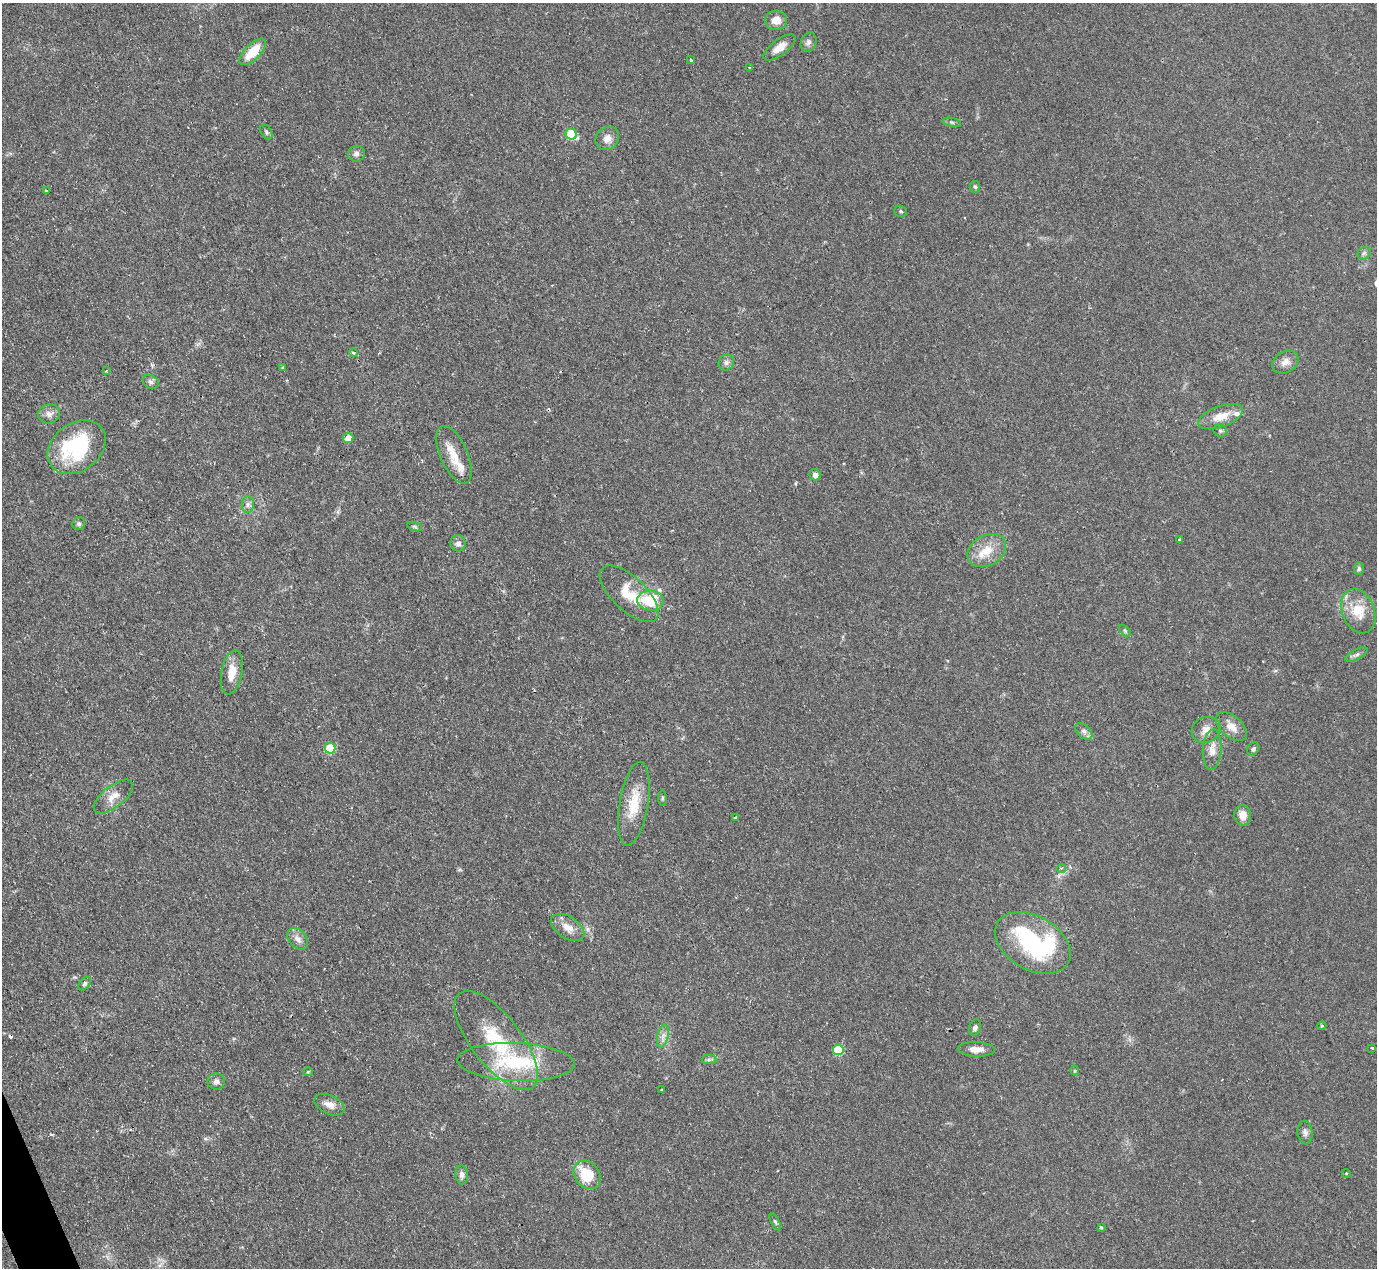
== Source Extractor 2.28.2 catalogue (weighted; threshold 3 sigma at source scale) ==
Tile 7 of 4 x 4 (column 3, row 2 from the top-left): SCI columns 2751-4125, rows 2681-3946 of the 5506 x 5493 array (HDU 1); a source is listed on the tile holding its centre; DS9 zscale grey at full resolution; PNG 1379 x 1270 px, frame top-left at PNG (2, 3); each listed source drawn as its Kron ellipse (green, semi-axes under 4 px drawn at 4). Shown black and unused: <1% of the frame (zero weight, under 2 of 3 exposures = <1% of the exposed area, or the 3 px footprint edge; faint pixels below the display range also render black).
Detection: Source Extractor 2.28.2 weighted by HDU 2 'WHT'; one run over the whole footprint, this tile lists its part. Background 0.0744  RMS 0.0056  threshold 0.025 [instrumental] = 3 sigma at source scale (4.5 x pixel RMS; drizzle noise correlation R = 1.50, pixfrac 1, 0.05/0.05 arcsec/px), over >= 5 px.
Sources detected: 84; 1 inside a brighter object's white glare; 3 cosmic-ray / hot-pixel residue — neither listed nor drawn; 3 inside a brighter listed object's ellipse — not listed separately; the other 77 listed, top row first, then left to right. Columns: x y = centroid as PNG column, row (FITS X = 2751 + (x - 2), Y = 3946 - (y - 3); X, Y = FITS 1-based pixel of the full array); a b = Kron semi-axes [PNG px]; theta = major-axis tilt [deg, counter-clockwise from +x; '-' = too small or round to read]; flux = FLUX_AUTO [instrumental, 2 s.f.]
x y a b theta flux
776 20 11 10 - 5.8
809 42 10 7 67 2
779 47 19 8 37 5.6
253 52 17 8 45 12
691 60 3 3 - 0.84
750 68 4 3 - 1.5
952 122 9 4 -13 1
267 132 8 5 -55 1.1
571 134 6 5 - 25
607 138 12 11 - 4.2
356 154 8 8 - 2.1
975 187 6 5 - 0.93
46 190 4 2 - 0.46
901 211 6 5 - 0.93
1364 253 7 6 - 1.3
353 353 4 3 - 0.87
726 362 8 7 - 2
1285 362 14 10 31 4.1
283 368 3 3 - 0.69
106 371 4 3 - 0.58
151 382 8 6 -31 1.7
49 414 11 9 11 3.1
1221 417 23 10 20 8.8
1220 431 7 6 - 1.1
348 438 5 5 - 5.3
77 447 32 24 37 50
454 455 31 13 -66 11
815 475 6 5 - 3
248 505 8 6 88 1.9
79 524 6 6 - 1.4
414 526 8 3 -19 0.93
1179 539 3 3 - 0.98
458 543 8 7 - 2.5
987 550 20 15 31 11
1359 568 6 5 - 1.3
629 594 37 17 -44 16
651 601 13 10 -4 24
1358 611 23 16 -69 13
1125 631 7 4 -46 0.88
1356 655 12 5 28 1.8
232 673 22 10 79 8.4
1231 727 18 10 -41 6.1
1206 730 15 12 25 4.6
1084 731 10 6 -44 2.2
330 748 5 5 - 23
1253 749 7 5 52 1.3
1212 750 20 9 86 5.4
113 797 23 10 38 6.8
662 798 8 3 -90 0.9
634 804 42 14 80 17
1243 815 10 8 -85 5.1
735 817 3 3 - 1.2
1061 868 5 3 - 0.57
567 928 18 11 -33 6.3
298 939 12 8 -48 3.7
1033 943 41 27 -29 69
85 984 7 5 50 1.3
1322 1026 4 3 - 0.77
975 1027 8 5 73 2
663 1036 12 5 78 2.6
496 1040 59 25 -52 39
1372 1048 3 3 - 0.64
976 1049 18 7 -3 5.1
838 1050 5 5 - 26
709 1060 7 4 1 1.3
516 1062 58 19 -2 41
1075 1071 5 4 - 0.7
308 1072 5 4 - 0.73
216 1081 8 8 - 2.4
662 1090 3 2 - 0.61
329 1105 16 9 -26 4.3
1305 1132 12 7 -84 2.3
1346 1173 4 3 - 0.44
462 1175 9 6 -83 2.3
587 1175 15 12 -51 19
775 1222 9 4 -62 1
1101 1227 3 3 - 0.85
Overlapping masked pixels (flux is a lower limit): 1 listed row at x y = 77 447